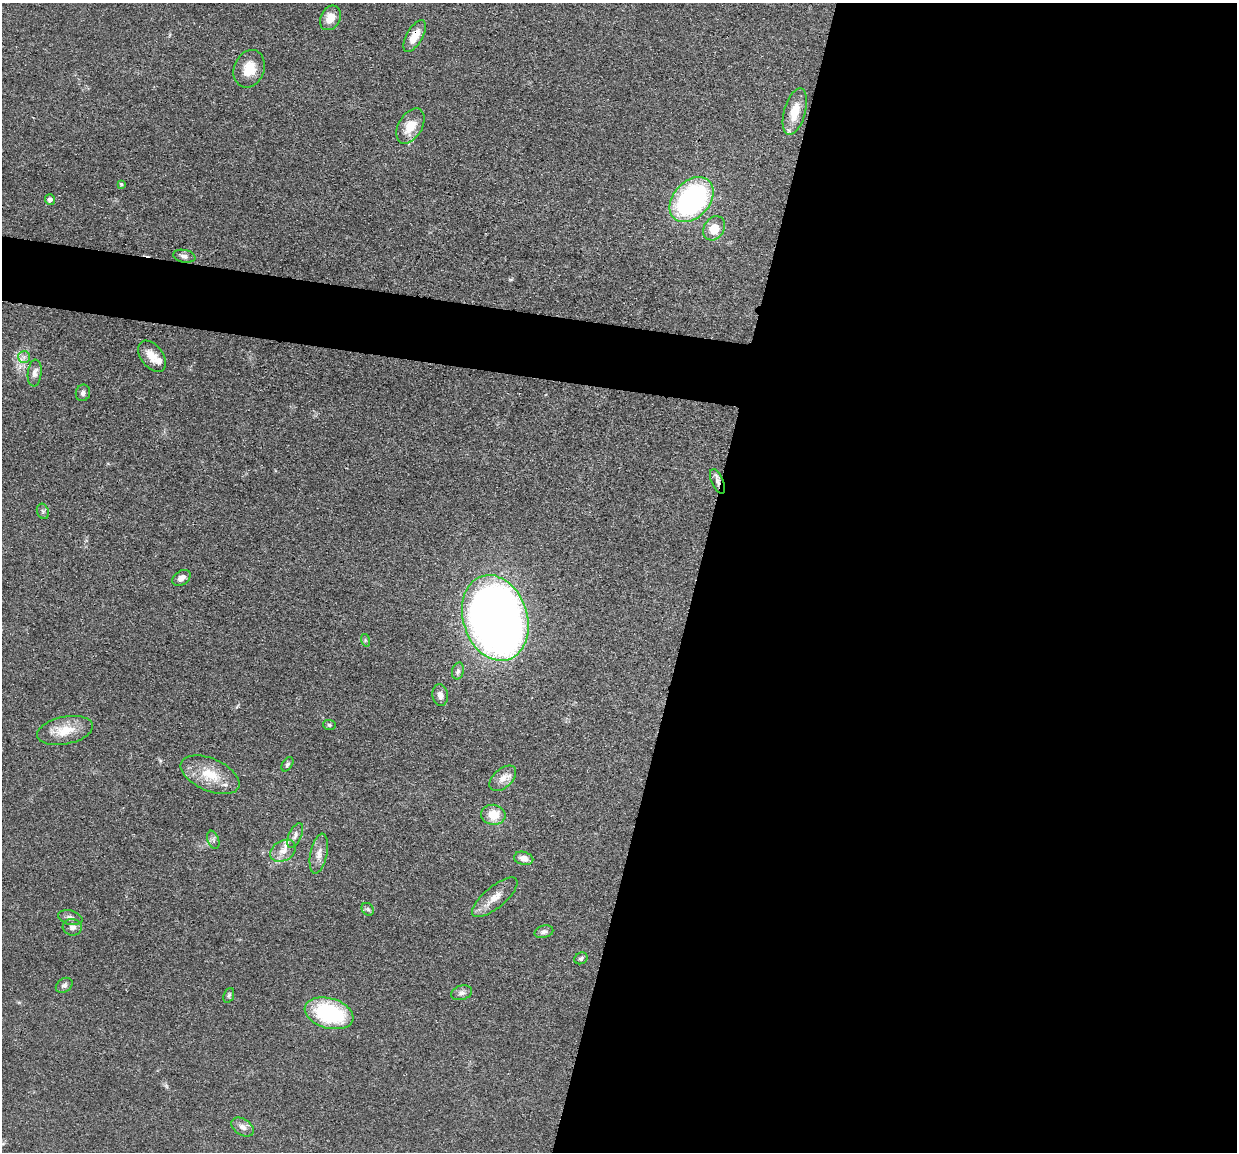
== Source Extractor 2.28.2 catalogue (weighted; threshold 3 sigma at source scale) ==
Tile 12 of 4 x 4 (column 4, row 3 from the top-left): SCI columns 3711-4945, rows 1398-2547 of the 4950 x 4974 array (HDU 1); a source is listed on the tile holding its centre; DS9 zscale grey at full resolution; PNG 1239 x 1154 px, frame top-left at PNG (2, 3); each listed source drawn as its Kron ellipse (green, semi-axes under 4 px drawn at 4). Shown black and unused: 47% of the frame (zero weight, under 3 of 4 exposures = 1% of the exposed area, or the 3 px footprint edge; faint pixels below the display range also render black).
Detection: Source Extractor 2.28.2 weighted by HDU 2 'WHT'; one run over the whole footprint, this tile lists its part. Background 0.0475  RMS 0.005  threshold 0.0223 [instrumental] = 3 sigma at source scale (4.5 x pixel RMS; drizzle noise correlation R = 1.50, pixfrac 1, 0.05/0.05 arcsec/px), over >= 5 px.
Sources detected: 45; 2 inside a brighter listed object's ellipse — not listed separately; the other 43 listed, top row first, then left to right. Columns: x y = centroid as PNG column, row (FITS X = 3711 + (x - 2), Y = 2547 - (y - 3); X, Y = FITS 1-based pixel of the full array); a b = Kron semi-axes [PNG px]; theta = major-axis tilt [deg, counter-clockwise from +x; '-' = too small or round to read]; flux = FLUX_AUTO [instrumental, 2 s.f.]
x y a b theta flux
330 18 13 9 62 6
415 36 17 8 60 7.4
249 69 19 15 69 9.2
795 112 24 10 74 9.7
410 126 19 12 59 9.4
121 184 3 3 - 0.72
50 199 5 5 - 2.1
692 200 25 18 47 87
714 228 13 10 55 7.8
184 256 11 6 -12 1.9
152 356 18 11 -52 6
24 357 6 6 - 1.5
35 373 13 7 84 2.5
83 393 8 7 - 1.7
717 481 13 6 -66 2.4
43 511 8 6 -69 1
182 578 10 7 32 2.8
495 618 44 32 -72 590
365 640 6 4 -73 0.74
458 671 8 6 74 1.5
440 695 11 7 -80 2.4
329 725 6 5 - 0.8
65 730 28 13 11 11
287 764 8 5 56 1.1
210 775 31 16 -23 14
503 778 16 9 43 4.6
493 815 12 10 -11 9
295 835 13 6 65 2.2
213 840 9 5 -70 1.4
283 851 14 10 30 4.4
319 854 20 8 78 4.2
524 858 10 6 -14 3.5
495 897 28 10 40 6.6
368 909 7 5 -46 1.1
70 918 12 7 -15 2.2
72 927 9 8 - 2.5
544 932 9 6 15 1.6
581 958 7 5 28 1.1
64 985 9 6 35 1.7
462 993 11 7 17 1.9
229 995 8 5 70 0.9
329 1013 25 15 -16 45
243 1127 12 8 -32 2.8
Overlapping masked pixels (flux is a lower limit): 2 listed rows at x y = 415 36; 717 481